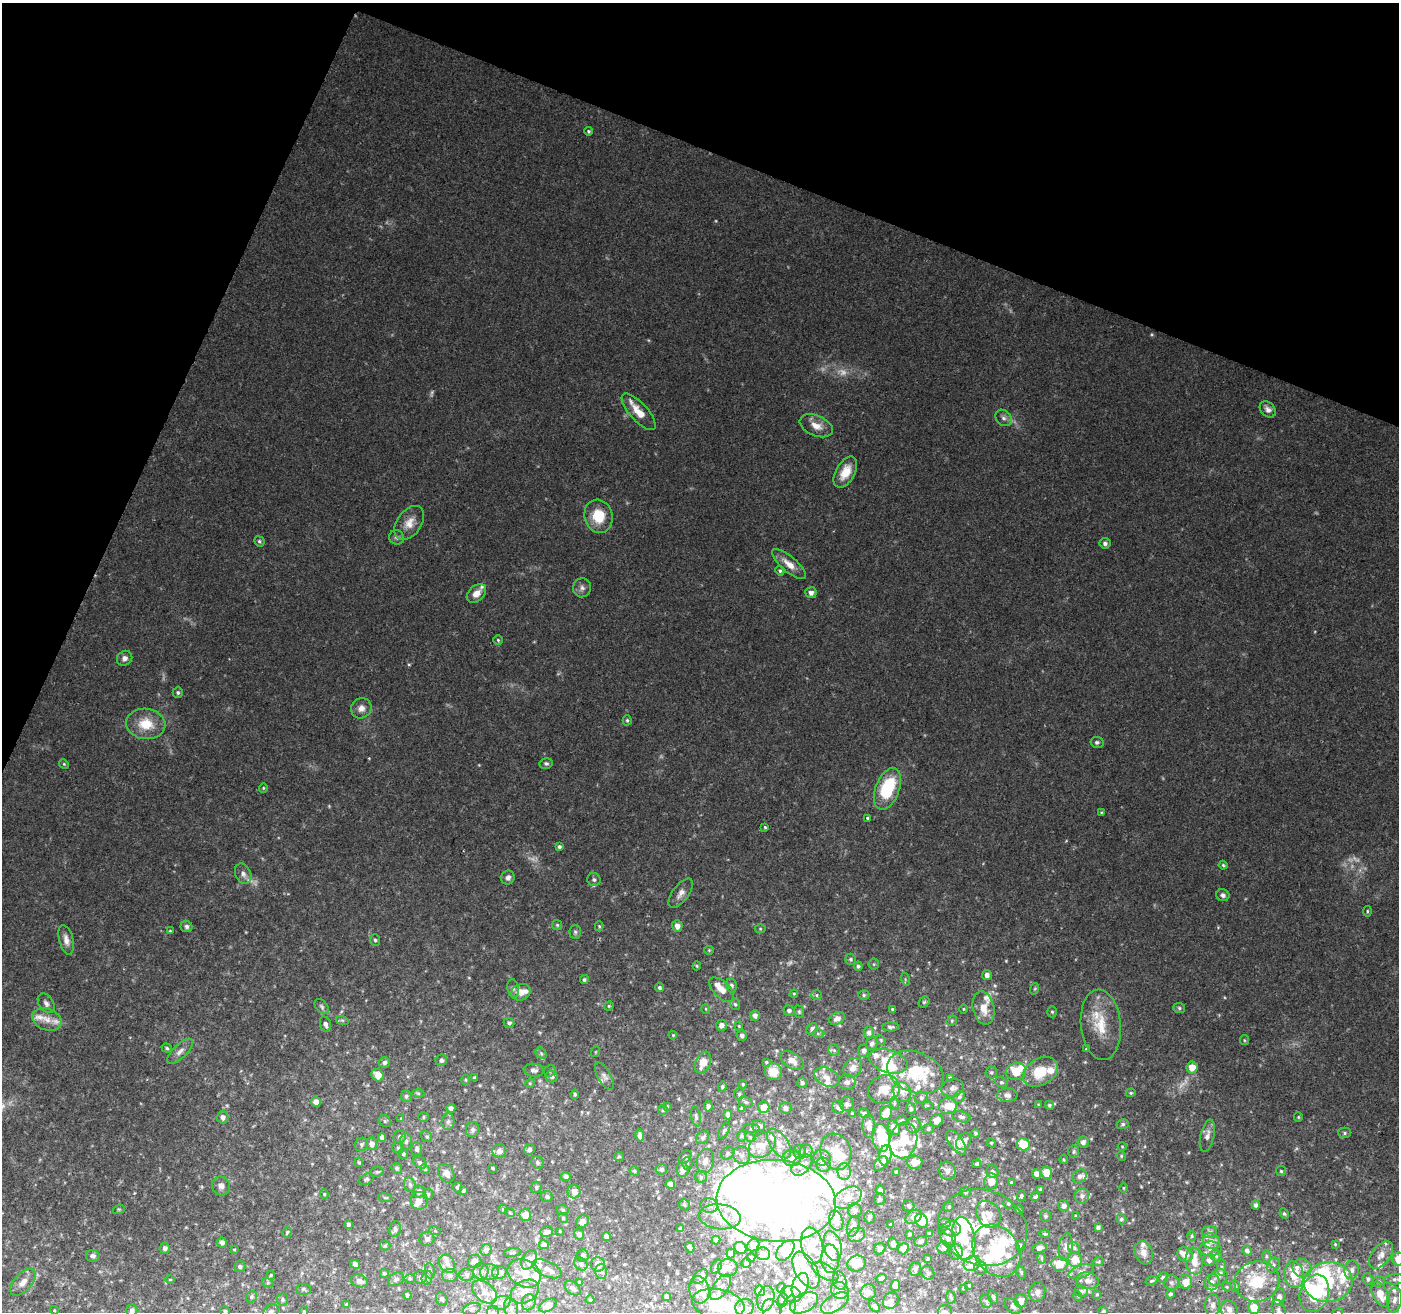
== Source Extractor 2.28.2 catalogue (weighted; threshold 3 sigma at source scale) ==
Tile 2 of 4 x 4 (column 2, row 1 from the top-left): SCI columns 1406-2802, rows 4206-5515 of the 5597 x 5723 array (HDU 1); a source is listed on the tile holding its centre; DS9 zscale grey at full resolution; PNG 1401 x 1314 px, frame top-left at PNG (2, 3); each listed source drawn as its Kron ellipse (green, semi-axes under 4 px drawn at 4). Shown black and unused: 20% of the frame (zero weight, under 2 of 3 exposures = <1% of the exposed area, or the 3 px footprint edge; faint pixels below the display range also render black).
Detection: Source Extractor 2.28.2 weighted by HDU 2 'WHT'; one run over the whole footprint, this tile lists its part. Background 0.0581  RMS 0.0065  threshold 0.0295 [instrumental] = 3 sigma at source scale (4.5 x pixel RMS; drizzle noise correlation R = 1.50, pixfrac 1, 0.0396/0.0396 arcsec/px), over >= 5 px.
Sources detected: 654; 10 too faint to see at this stretch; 28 inside a brighter object's white glare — neither listed nor drawn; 105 inside a brighter listed object's ellipse — not listed separately; of the other 511, all 500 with FLUX_AUTO >= 0.533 (the completeness limit of this list) listed and drawn (11 fainter detections not listed), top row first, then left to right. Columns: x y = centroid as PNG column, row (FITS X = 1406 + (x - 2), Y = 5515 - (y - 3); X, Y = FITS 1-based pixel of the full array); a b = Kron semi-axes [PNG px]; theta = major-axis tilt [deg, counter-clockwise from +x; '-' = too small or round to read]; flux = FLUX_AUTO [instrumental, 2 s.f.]
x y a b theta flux
588 131 4 3 - 0.83
1268 409 9 7 -47 2.9
639 412 23 9 -48 11
1003 418 9 7 -48 2.6
816 426 17 10 -23 7.1
845 472 17 9 61 11
598 516 17 14 -74 17
409 523 19 12 54 8.3
397 537 7 7 - 1.8
259 541 5 5 - 1.2
1105 543 5 5 - 1.9
789 564 21 7 -40 7.7
780 571 5 4 - 1.2
582 588 9 9 - 2.8
476 593 11 7 43 5.7
811 593 6 5 - 2.9
498 640 5 5 - 0.85
125 658 8 7 - 2.9
178 693 5 5 - 1.3
361 708 10 10 - 4.4
627 720 5 4 - 1
146 724 20 15 -7 17
1097 742 6 5 - 1.4
546 763 6 5 - 1.4
64 764 5 4 - 0.79
263 788 5 4 - 0.76
887 789 22 12 68 41
1101 813 3 3 - 0.6
868 818 4 3 - 1.5
765 827 4 3 - 0.77
559 847 4 4 - 1.3
1223 865 4 4 - 0.9
243 874 11 7 -64 3.2
508 878 7 6 - 2.5
594 880 7 6 - 1.7
681 893 17 8 53 4.6
1223 895 6 6 - 2
1367 911 5 3 - 0.77
557 925 5 5 - 1
186 926 6 5 - 1.8
599 926 5 4 - 0.73
677 926 6 5 - 4.2
760 929 5 3 - 0.66
170 931 4 4 - 0.74
575 932 7 6 - 1.4
66 940 15 7 -76 4.6
375 940 6 5 - 1.2
709 950 4 4 - 0.67
850 959 5 5 - 1.3
874 964 5 5 - 0.94
697 966 4 4 - 0.73
858 966 5 4 - 1.2
987 975 5 5 - 2.7
905 979 6 4 -72 0.92
584 980 4 4 - 1.3
731 986 7 5 -78 1.7
513 988 9 5 -79 1.9
659 988 4 4 - 1.4
1034 989 6 3 70 0.78
722 990 15 8 -44 6.7
521 992 10 8 23 6.1
794 994 4 4 - 0.79
817 995 5 5 - 0.91
864 995 5 5 - 1.1
924 1002 6 5 - 0.98
46 1003 11 7 -56 2.9
735 1004 6 5 - 1.1
609 1006 5 4 - 0.75
322 1007 9 6 -51 1.5
983 1008 17 10 -77 9
1179 1008 6 5 - 1.2
706 1009 5 3 - 0.53
892 1009 3 3 - 0.97
963 1009 5 3 - 0.63
789 1010 5 5 - 1.9
799 1012 6 5 - 0.98
1052 1012 5 5 - 1
755 1015 5 5 - 2.9
837 1018 8 6 28 3.8
47 1019 15 10 -21 6.5
342 1020 6 4 -18 0.94
952 1021 5 5 - 1
509 1023 5 5 - 1.7
325 1024 8 5 -70 2.4
721 1025 5 5 - 3.2
1101 1025 35 20 -84 23
739 1026 4 4 - 0.66
891 1027 8 4 4 1.5
812 1029 6 5 - 1.5
818 1033 6 4 0 0.95
869 1033 6 5 - 2.5
673 1035 4 3 - 0.64
742 1035 5 5 - 2.1
881 1040 5 4 - 0.82
1244 1040 5 4 - 0.79
872 1044 6 5 - 2.7
167 1048 5 4 - 0.96
1086 1049 3 3 - 0.57
834 1050 6 5 - 1.1
180 1051 16 7 44 4.3
863 1051 6 5 - 2.4
595 1052 5 3 - 0.57
541 1053 6 4 -46 1.2
441 1060 6 5 - 1.8
792 1060 13 7 -32 5.3
888 1061 20 11 -17 13
384 1062 6 5 - 2.2
766 1062 3 3 - 0.72
703 1063 11 7 67 8.1
1192 1067 6 5 - 8.8
853 1068 11 8 53 4.5
534 1070 10 6 -7 2.8
550 1071 6 5 - 1.1
773 1072 8 8 - 8.8
916 1072 29 20 -22 33
991 1072 6 5 - 1.3
1016 1072 10 8 15 18
1040 1072 19 13 31 20
378 1075 6 5 - 7
604 1076 15 6 -60 2.9
552 1077 6 6 - 1.8
827 1077 13 9 -25 5.1
950 1077 4 3 - 0.75
475 1078 4 4 - 1.1
466 1080 5 3 - 0.7
847 1082 8 7 - 3.1
1001 1082 7 5 -14 1.2
530 1083 5 4 - 0.75
802 1083 5 5 - 1.7
743 1084 4 3 - 0.68
722 1087 5 4 - 1
952 1088 11 8 14 3.7
884 1089 16 14 26 12
902 1092 10 8 -62 4
418 1093 6 4 -1 0.94
1131 1093 5 4 - 0.86
575 1094 4 3 - 1.1
739 1094 5 5 - 1.2
1007 1095 10 7 -1 3.4
406 1096 6 5 - 1.5
959 1097 6 5 - 1.3
921 1098 6 6 - 1.4
316 1102 5 4 - 4.3
746 1102 7 5 -27 1.4
894 1103 6 4 -72 1.2
847 1104 7 7 - 2.4
927 1105 5 3 - 0.63
1038 1105 4 3 - 0.64
1049 1105 4 4 - 1.5
667 1106 4 3 - 0.58
708 1106 5 4 - 1.3
948 1106 9 8 - 7.1
764 1107 6 5 - 5.8
838 1107 6 5 - 1.9
451 1108 4 4 - 2.7
785 1108 6 5 - 2.7
742 1109 4 4 - 1.4
911 1109 5 5 - 1.5
663 1110 5 4 - 0.79
852 1113 4 3 - 0.76
864 1113 5 4 - 1.7
886 1113 7 5 64 8.3
728 1115 4 4 - 2.3
696 1116 10 5 -80 1.7
223 1117 6 6 - 2.8
423 1117 5 5 - 0.99
961 1117 9 5 -16 2
1298 1117 5 4 - 0.79
401 1118 4 3 - 0.54
936 1120 6 6 - 5
385 1121 6 5 - 1.1
902 1121 6 5 - 1.8
448 1122 8 6 86 2.1
1123 1124 6 5 - 1.4
914 1125 8 7 - 3.7
759 1126 6 6 - 2.7
869 1126 12 6 -87 5.1
894 1128 7 5 -56 4.8
752 1129 8 4 -1 1.1
928 1129 6 5 - 1.1
473 1130 7 7 - 2
724 1131 9 4 59 1.2
975 1133 4 4 - 1.1
1345 1133 6 5 - 1.2
640 1135 6 4 -81 2.3
742 1136 6 4 89 0.85
1207 1136 16 7 77 4.6
382 1137 4 4 - 3.2
399 1137 7 6 - 2
427 1137 6 5 - 1.2
750 1137 5 4 - 0.94
703 1138 7 6 - 1.8
881 1138 14 8 -83 23
903 1140 18 13 78 19
406 1141 8 6 87 2.2
964 1141 9 7 57 5.9
956 1142 14 7 -55 5.7
1083 1142 5 5 - 2.7
991 1143 4 4 - 0.69
362 1144 7 6 - 1.5
372 1144 6 5 - 3.6
779 1144 17 9 -55 6.9
1023 1144 7 6 - 18
762 1145 15 11 40 9.4
1122 1147 4 4 - 0.62
398 1148 6 5 - 1.3
417 1149 7 5 -86 1.9
529 1149 6 5 - 1.9
499 1151 7 7 - 3.9
806 1151 6 6 - 1.7
800 1152 7 6 - 2
836 1152 18 15 -72 13
1074 1152 6 6 - 1.5
728 1153 7 6 - 1.4
403 1154 5 5 - 1.1
742 1155 9 8 - 3.2
885 1155 10 6 82 6.5
619 1156 5 4 - 0.88
1121 1156 5 4 - 0.8
685 1157 7 5 45 1.5
792 1158 9 8 - 5.3
822 1158 9 7 -10 3
1064 1160 4 3 - 0.7
705 1161 12 8 78 4.8
359 1162 5 4 - 0.85
537 1162 7 5 -50 1.7
915 1162 7 7 - 6.6
420 1163 7 5 -32 1.6
687 1163 6 5 - 1.1
881 1164 8 5 48 3.9
977 1164 4 4 - 1.5
802 1165 12 8 47 5.4
823 1165 7 7 - 3.8
397 1168 5 5 - 1.2
493 1168 4 2 - 0.78
425 1169 5 4 - 0.74
661 1169 6 5 - 1.8
682 1170 7 6 - 3.9
634 1171 5 4 - 1.2
844 1171 8 6 -90 2.8
947 1171 9 8 - 3
1281 1171 5 5 - 0.94
377 1172 7 5 8 1.1
897 1172 4 3 - 1.6
992 1172 6 6 - 1.7
446 1173 10 7 -57 4.1
1047 1173 6 5 - 10
1036 1174 5 4 - 3.8
1080 1176 7 6 - 2.4
566 1177 4 4 - 2
701 1177 6 6 - 1.3
366 1179 7 5 30 1.2
991 1181 8 7 - 6.3
1011 1182 3 3 - 0.79
670 1184 4 4 - 3
410 1185 7 5 -74 1.8
221 1186 10 9 - 3.5
457 1187 5 4 - 1.2
536 1187 5 5 - 1.4
1123 1188 4 3 - 0.59
1041 1189 3 3 - 1.1
880 1190 5 4 - 2.1
463 1191 4 3 - 0.94
574 1191 7 6 - 3.7
419 1192 6 6 - 2.8
966 1192 5 5 - 0.94
324 1194 5 4 - 0.72
428 1194 5 5 - 1
1021 1196 5 4 - 1.2
1082 1196 7 7 - 2.8
547 1197 6 5 - 1.4
1035 1197 4 3 - 1.5
385 1198 7 3 -8 0.85
848 1198 15 9 29 8.6
879 1199 6 5 - 1.4
419 1201 9 8 - 4.4
776 1201 60 41 -5 450
1008 1204 5 4 - 0.89
684 1205 6 5 - 1.1
1256 1205 4 4 - 1.8
709 1206 8 7 - 3.1
909 1206 5 5 - 1.8
1064 1206 5 5 - 2.7
949 1207 5 4 - 0.9
119 1209 6 4 17 0.75
503 1209 5 5 - 0.65
563 1210 6 5 - 1.1
855 1210 7 6 - 2.7
1019 1210 5 3 - 0.6
510 1213 5 3 - 0.67
988 1214 14 11 -55 5.5
1284 1214 5 4 - 1
525 1215 6 5 - 5.5
1045 1216 6 5 - 1.4
1076 1216 4 3 - 0.67
720 1217 21 12 -6 12
869 1217 6 5 - 1.2
914 1217 9 6 32 3.7
563 1218 5 4 - 0.89
1121 1219 5 5 - 1.2
836 1221 10 7 -75 5
922 1221 7 6 - 17
583 1222 7 5 49 3.4
945 1223 6 5 - 1
348 1224 4 3 - 1.6
891 1225 4 3 - 0.69
853 1226 11 6 74 3
1098 1227 4 3 - 1.6
982 1228 45 37 -18 50
395 1229 8 5 78 1.9
681 1229 4 4 - 2.5
951 1229 10 7 -4 3.2
435 1231 6 4 -19 0.84
560 1231 3 3 - 0.54
287 1232 5 4 - 0.9
547 1232 6 5 - 2.3
1210 1232 7 6 - 1.7
579 1234 5 5 - 2.4
909 1234 4 3 - 0.98
930 1234 4 4 - 2.2
1045 1234 5 4 - 0.88
857 1235 9 7 24 3.1
1192 1236 5 4 - 0.84
606 1237 4 4 - 2.9
948 1238 8 7 - 4.1
964 1238 21 11 -80 14
427 1239 7 7 - 2.1
716 1240 4 4 - 2
920 1241 6 5 - 1.8
1211 1241 9 8 - 3.6
222 1242 5 5 - 2.6
893 1244 6 5 - 2.4
1335 1244 3 3 - 0.65
544 1245 5 4 - 2.3
753 1245 7 5 48 1.9
1020 1245 5 4 - 1.6
385 1246 5 5 - 0.92
812 1246 18 11 -79 13
833 1246 15 8 -76 13
690 1247 5 3 - 1.6
943 1247 6 5 - 3
1066 1247 14 6 82 3.1
165 1248 5 5 - 2.4
740 1248 6 5 - 6.2
1039 1248 7 5 16 3.1
1074 1248 6 5 - 1.5
234 1249 4 3 - 0.6
880 1249 6 5 - 1.8
903 1249 6 5 - 7.3
1210 1249 11 7 1 3.1
486 1250 6 5 - 2.4
785 1251 12 7 52 9.4
997 1251 28 22 -55 37
1247 1251 5 4 - 1.8
956 1252 8 6 88 3.3
513 1253 9 3 8 0.89
731 1253 5 4 - 2.2
1144 1253 12 8 -70 4.5
763 1254 7 6 - 2.7
1185 1254 8 7 - 5.3
583 1255 6 6 - 1.5
1381 1255 16 9 52 5.9
93 1256 7 6 - 2.1
1216 1256 6 5 - 1.2
1266 1256 6 4 -89 0.93
751 1258 4 3 - 1.4
1041 1258 6 4 -89 1
830 1259 14 9 -87 5.6
928 1259 3 3 - 0.83
1075 1259 7 7 - 9.1
1398 1259 6 6 - 8
529 1260 10 7 59 6.4
1209 1260 6 6 - 2.6
475 1261 7 6 - 3.8
1194 1261 13 8 -82 9.1
1098 1262 6 3 19 0.75
746 1263 5 4 - 1.3
857 1263 9 8 - 10
972 1263 9 7 29 12
355 1264 5 4 - 3
447 1264 9 7 -57 3.4
581 1264 7 5 -45 1.7
598 1264 7 7 - 6.4
1059 1264 8 7 - 12
1273 1265 8 6 61 1.9
240 1266 6 5 - 1.3
716 1267 7 5 61 1.4
1221 1267 9 4 -90 1.4
728 1268 10 8 10 4.2
980 1268 7 6 - 2.3
1302 1268 9 9 - 4.3
547 1269 16 7 -24 5.1
915 1269 7 6 - 1.6
806 1270 20 11 -62 10
1352 1270 9 7 80 3.2
430 1271 8 5 -81 1.4
481 1271 8 7 - 3.8
601 1271 7 6 - 2.1
1081 1271 13 6 19 3
489 1272 9 8 - 3
499 1272 7 6 - 3.8
825 1272 14 7 -29 5.1
1021 1272 7 4 -64 0.89
384 1273 4 4 - 0.99
524 1273 17 13 -25 15
928 1273 7 6 - 1.9
271 1275 4 4 - 0.72
467 1275 7 6 - 1.8
1294 1275 13 9 -81 14
450 1276 7 6 - 2.5
700 1276 9 5 40 2.3
420 1277 6 6 - 1.6
1163 1277 5 5 - 1.5
1218 1277 10 7 31 2.9
427 1278 7 5 75 1.7
881 1278 5 4 - 2
396 1279 8 6 28 1.9
410 1279 6 4 -1 0.79
1368 1279 6 5 - 1.4
1395 1279 11 5 4 2.2
170 1280 4 3 - 0.59
359 1281 9 6 -18 4
840 1281 9 6 -74 3.5
1087 1281 11 8 -9 4.6
1152 1281 6 3 19 0.86
1257 1281 22 20 12 27
1379 1281 5 5 - 1.1
23 1282 16 8 47 5.5
579 1282 4 4 - 1.1
1171 1282 7 7 - 2
1186 1282 7 6 - 6.7
1212 1282 8 7 - 3
1328 1282 24 20 7 33
268 1283 6 4 -17 0.87
800 1285 13 8 71 30
969 1285 3 3 - 0.66
895 1286 6 5 - 4.9
1235 1286 6 5 - 1
721 1287 15 7 54 3.6
1227 1287 4 3 - 0.61
573 1288 9 6 -40 2.2
781 1288 5 4 - 0.94
964 1288 3 3 - 0.86
303 1289 7 5 0 1.3
699 1290 13 10 -81 6.2
840 1290 9 8 - 4.1
760 1291 5 5 - 6.6
1081 1291 7 5 -22 1.6
485 1292 14 9 -40 6.2
525 1292 15 10 30 8.5
868 1292 7 7 - 5.2
1037 1292 10 8 77 2.8
1314 1293 19 14 72 42
791 1294 10 8 -21 4.3
1097 1294 4 3 - 0.74
1170 1294 4 4 - 1.4
1380 1294 13 7 -63 11
407 1295 4 3 - 1.1
667 1296 4 4 - 1.7
1078 1296 5 3 - 0.58
251 1297 6 5 - 1.2
951 1297 6 4 -86 1
993 1297 7 4 -70 1.3
1279 1297 8 5 77 3.4
283 1299 6 5 - 1.2
442 1299 7 5 -66 1.9
766 1299 13 8 77 6.6
590 1300 4 4 - 0.76
783 1300 7 5 88 1.2
1394 1300 12 7 81 4.1
891 1301 8 7 - 2.6
986 1301 7 5 -62 1.3
1021 1301 7 6 - 5.4
529 1302 8 6 68 2.3
501 1303 9 6 18 3.1
804 1303 15 9 27 5.8
835 1303 15 8 32 4.8
346 1304 4 3 - 0.71
718 1304 26 15 -11 33
548 1305 9 5 30 4.8
1213 1305 11 7 88 3.7
875 1306 7 4 -49 1.9
1013 1306 9 6 -42 2
745 1307 9 8 - 4.1
511 1308 10 7 -75 2.7
1254 1308 6 5 - 12
472 1309 9 5 21 2.1
1229 1309 9 8 - 4.4
54 1310 4 3 - 0.57
132 1310 5 5 - 2
788 1310 15 7 70 4.6
1279 1310 11 6 -70 2.4
225 1311 5 4 - 1.4
304 1311 4 4 - 0.83
772 1311 12 8 -68 4.9
1103 1311 5 4 - 0.96
271 1312 8 6 46 2
493 1312 6 6 - 1.6
945 1312 7 7 - 3.8
1338 1312 5 3 - 0.68
Isophote crosses this tile's border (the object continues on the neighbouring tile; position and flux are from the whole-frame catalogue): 11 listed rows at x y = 1398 1259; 1314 1293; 788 1310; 1279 1310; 225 1311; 304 1311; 772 1311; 271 1312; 493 1312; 945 1312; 1338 1312
Unlisted compact peaks at least as high as the median listed source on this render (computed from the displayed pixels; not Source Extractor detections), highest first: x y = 409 664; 716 221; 1341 1239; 1186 1182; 479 765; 227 1106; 1229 1241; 1066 841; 1218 927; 994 1123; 539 1032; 1188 1153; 315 1194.